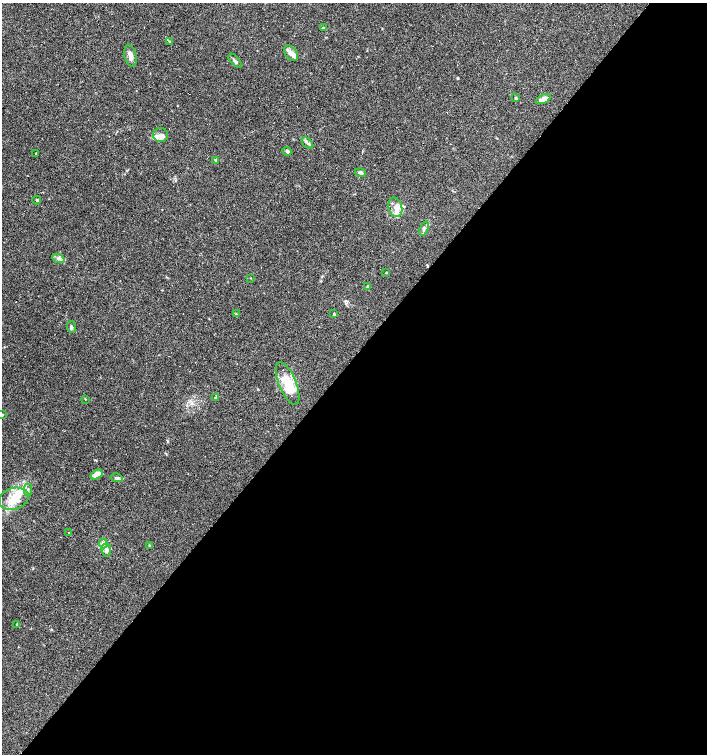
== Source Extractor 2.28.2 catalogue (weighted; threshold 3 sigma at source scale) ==
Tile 12 of 4 x 4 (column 4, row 3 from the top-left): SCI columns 4386-5794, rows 1505-3007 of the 6020 x 6013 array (HDU 1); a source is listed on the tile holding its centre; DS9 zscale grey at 2 x 2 block average (1 PNG px = mean of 2 x 2 image px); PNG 709 x 756 px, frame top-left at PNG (2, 3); each listed source drawn as its Kron ellipse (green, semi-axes under 4 px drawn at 4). Shown black and unused: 53% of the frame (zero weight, under 3 of 4 exposures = <1% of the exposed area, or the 3 px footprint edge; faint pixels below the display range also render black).
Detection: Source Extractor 2.28.2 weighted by HDU 2 'WHT'; one run over the whole footprint, this tile lists its part. Background 0.0878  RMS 0.0058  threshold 0.0263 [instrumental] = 3 sigma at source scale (4.5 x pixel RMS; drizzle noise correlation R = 1.50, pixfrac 1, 0.0396/0.0396 arcsec/px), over >= 5 px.
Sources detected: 57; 15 cosmic-ray / hot-pixel residue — neither listed nor drawn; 6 inside a brighter listed object's ellipse — not listed separately; the other 36 listed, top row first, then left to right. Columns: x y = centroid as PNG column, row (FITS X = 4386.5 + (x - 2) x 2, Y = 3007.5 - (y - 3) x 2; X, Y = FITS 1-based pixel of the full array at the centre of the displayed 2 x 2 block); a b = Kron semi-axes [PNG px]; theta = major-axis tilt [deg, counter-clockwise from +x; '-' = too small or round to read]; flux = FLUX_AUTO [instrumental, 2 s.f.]
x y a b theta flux
323 28 3 3 - 1.3
169 42 3 2 - 0.91
291 53 9 5 -54 7.9
130 56 11 6 -76 6.8
235 61 9 3 -48 3.1
515 98 3 3 - 1.3
543 99 8 4 25 6.6
161 135 7 7 - 6.3
307 143 7 3 -41 2.7
287 151 5 3 - 2.6
36 153 2 2 - 2.7
215 160 3 3 - 1.5
360 173 6 4 -16 3.1
37 200 4 3 - 1.3
395 207 10 7 -75 9.4
424 229 7 3 71 2.8
58 258 6 3 -23 3.4
386 272 2 2 - 6.9
251 278 3 2 - 0.55
367 286 3 3 - 1.1
236 314 4 2 - 0.96
334 314 2 2 - 1.9
71 327 6 3 -83 2.3
288 383 23 8 -68 35
216 397 4 3 - 1.5
85 399 2 2 - 0.65
2 414 3 3 - 1.2
97 475 6 4 32 13
116 478 6 4 -14 3.6
28 490 6 2 -90 1.7
14 499 15 10 17 22
69 533 2 2 - 3.6
103 543 5 3 - 2.9
149 545 3 2 - 0.9
106 550 6 5 - 4.2
17 624 3 2 - 1.1
Isophote crosses this tile's border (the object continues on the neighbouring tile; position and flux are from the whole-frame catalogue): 1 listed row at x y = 2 414
Diffuse or blended objects may show on this block-average render without a row.